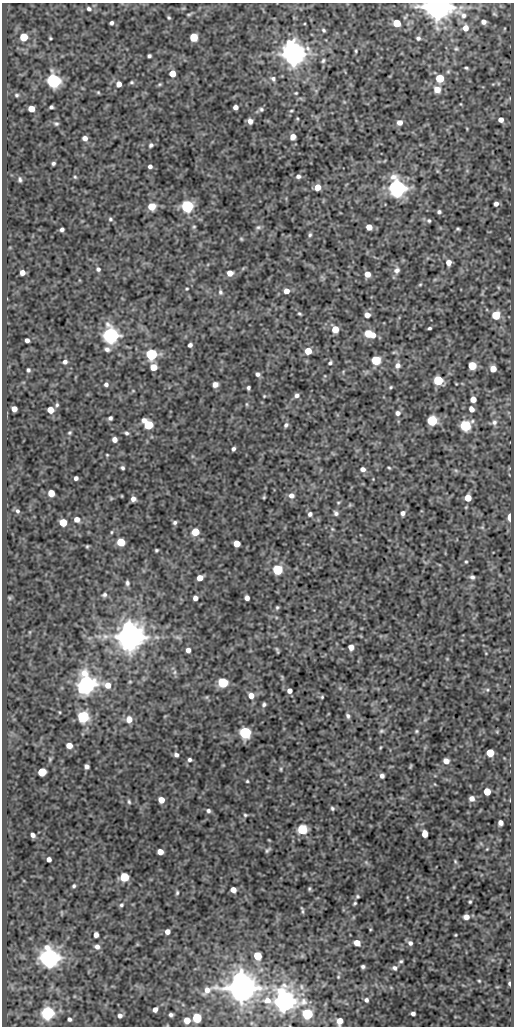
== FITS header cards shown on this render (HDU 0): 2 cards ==
NAXIS1  =                  512
NAXIS2  =                 1024

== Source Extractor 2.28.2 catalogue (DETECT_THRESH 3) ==
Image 512 x 1024 px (HDU 0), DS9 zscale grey, 1 PNG px = 1 image px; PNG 516 x 1028 px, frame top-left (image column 1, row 1024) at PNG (2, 3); no overlay
Background 91.5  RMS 0.6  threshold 1.79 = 3 sigma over >= 5 px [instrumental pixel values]
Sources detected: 253; all 253 listed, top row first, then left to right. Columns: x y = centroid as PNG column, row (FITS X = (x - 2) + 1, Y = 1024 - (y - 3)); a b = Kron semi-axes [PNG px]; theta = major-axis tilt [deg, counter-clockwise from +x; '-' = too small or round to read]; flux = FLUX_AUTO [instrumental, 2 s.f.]
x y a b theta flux
437 7 8 6 -7 85000
89 9 6 5 - 95
189 14 7 3 15 54
494 14 6 3 -18 38
463 15 13 8 -41 330
169 17 4 3 - 49
484 22 5 4 - 150
111 23 4 4 - 97
397 23 5 5 - 910
465 28 7 7 - 300
324 30 4 3 - 55
24 37 5 5 - 1300
194 37 5 5 - 1100
50 38 3 3 - 44
418 38 5 5 - 88
456 49 6 5 - 59
356 51 5 3 - 43
293 54 7 7 - 54000
149 56 4 3 - 72
323 61 6 4 72 62
466 68 4 2 - 53
172 74 5 5 - 500
440 78 5 5 - 1200
273 79 7 6 - 100
53 81 6 6 - 12000
131 82 5 4 - 56
119 84 5 5 - 260
160 84 6 4 35 49
437 89 8 7 - 340
98 92 5 4 - 46
296 93 4 3 - 38
17 95 6 5 - 72
461 104 4 3 - 27
51 107 4 3 - 79
235 107 5 4 - 170
31 109 5 5 - 550
261 109 6 5 - 74
291 111 4 3 - 42
501 120 5 4 - 200
250 121 5 5 - 200
400 122 6 6 - 220
56 124 7 6 - 89
293 137 6 5 - 220
85 138 5 4 - 200
151 145 6 5 - 79
53 163 4 3 - 75
150 166 4 4 - 110
298 176 7 6 - 120
75 177 5 5 - 52
20 179 6 4 -83 80
317 187 5 5 - 450
397 188 7 6 - 27000
496 204 4 4 - 150
152 206 5 5 - 890
187 206 6 6 - 7800
439 212 5 4 - 76
110 219 6 5 - 71
429 221 6 5 - 66
194 227 5 4 - 50
258 227 7 5 3 79
369 227 5 5 - 400
458 229 4 4 - 54
62 230 4 4 - 100
310 235 6 5 - 70
241 239 5 4 - 45
449 262 5 5 - 280
98 269 5 5 - 87
397 270 8 7 - 160
22 273 5 4 - 230
230 273 5 5 - 330
367 274 5 5 - 360
420 284 5 3 - 38
187 289 4 3 - 37
286 291 5 5 - 270
220 292 7 5 -79 83
299 314 5 3 - 54
367 315 5 5 - 280
496 315 6 6 - 910
429 328 4 3 - 59
335 329 5 5 - 620
369 334 10 6 -20 1000
110 335 6 6 - 18000
27 340 4 4 - 140
190 345 4 4 - 120
107 349 7 6 - 130
308 351 5 5 - 630
394 352 6 4 18 48
151 354 6 6 - 4700
376 360 6 5 - 2100
65 362 5 5 - 120
330 363 5 3 - 68
398 365 7 7 - 190
472 366 5 5 - 1100
153 367 5 5 - 540
493 369 5 5 - 370
28 370 4 3 - 71
258 374 5 5 - 110
438 380 6 5 - 2200
106 384 5 5 - 100
215 384 5 5 - 190
391 387 5 4 - 50
248 388 4 3 - 76
297 395 6 5 - 130
264 396 4 3 - 36
473 399 5 5 - 360
247 404 6 4 -90 45
57 405 5 5 - 64
14 409 5 4 - 310
471 409 6 5 - 180
50 410 5 5 - 560
398 413 6 6 - 150
110 418 4 4 - 86
432 421 6 6 - 2900
494 422 8 7 - 140
148 425 7 5 -46 2100
286 425 6 5 - 88
465 426 6 6 - 4300
70 433 4 4 - 49
126 433 5 5 - 77
114 440 5 4 - 210
233 449 4 3 - 97
107 455 3 3 - 35
122 468 4 3 - 73
389 468 4 2 - 43
363 469 6 5 - 160
456 471 6 4 -20 63
76 478 4 4 - 120
373 479 3 3 - 25
51 493 5 5 - 630
291 495 7 6 - 180
122 496 4 2 - 31
264 497 4 3 - 46
468 498 5 5 - 530
133 499 5 4 - 200
338 503 5 4 - 44
17 511 6 5 - 91
336 513 6 5 - 110
403 513 5 5 - 140
310 514 5 5 - 120
510 517 5 3 - 530
77 519 5 5 - 250
63 522 5 5 - 990
175 522 5 5 - 92
482 527 6 4 -19 54
332 529 5 4 - 42
111 532 5 3 - 39
195 532 5 5 - 1100
121 542 5 5 - 1100
237 544 5 5 - 610
87 546 4 3 - 44
156 550 4 3 - 55
466 562 4 3 - 43
277 570 6 5 - 3000
472 577 6 5 - 97
200 578 5 5 - 360
127 583 7 5 -87 94
104 595 6 5 - 85
9 598 6 4 -61 48
195 598 4 4 - 210
247 598 4 4 - 190
277 607 4 4 - 57
129 637 8 7 - 79000
351 647 5 5 - 260
188 650 5 5 - 150
277 650 6 2 -76 56
175 672 7 4 88 81
130 682 5 3 - 36
223 683 6 5 - 2800
86 684 8 7 - 27000
107 685 7 6 - 400
487 690 5 5 - 54
289 691 5 5 - 170
251 696 6 6 - 340
207 697 6 4 71 45
322 697 4 4 - 47
264 704 5 4 - 77
60 712 4 3 - 32
348 716 6 4 -65 96
83 717 6 6 - 5300
129 719 8 7 - 320
381 731 6 5 - 66
416 731 5 4 - 48
497 732 6 3 -72 37
245 733 6 6 - 5800
69 745 5 5 - 380
380 748 5 3 - 39
490 753 5 5 - 860
176 755 5 5 - 120
50 759 6 4 78 52
190 760 5 5 - 86
446 761 5 5 - 280
86 766 5 4 - 130
410 766 4 2 - 38
281 769 5 4 - 47
42 772 5 5 - 1400
382 776 4 4 - 120
247 781 4 4 - 46
487 792 5 5 - 650
472 798 5 5 - 190
161 800 5 5 - 450
129 802 6 4 -74 64
332 808 5 5 - 72
208 811 6 5 - 98
245 815 5 4 - 59
500 823 5 4 - 170
302 829 6 5 - 2500
425 834 5 4 - 440
33 835 5 4 - 150
487 849 3 3 - 29
268 850 6 3 40 71
160 852 5 5 - 350
49 859 4 4 - 160
366 862 6 5 - 66
455 862 7 4 -71 62
124 877 5 5 - 1700
74 886 4 3 - 64
309 889 6 4 90 59
233 890 5 5 - 290
177 893 6 4 88 63
357 896 5 5 - 58
470 902 4 3 - 48
355 903 4 3 - 53
121 905 5 4 - 65
302 910 11 3 -77 72
466 917 5 4 - 240
167 932 5 4 - 210
96 935 5 4 - 200
455 935 3 2 - 33
357 943 6 5 - 390
410 943 6 5 - 130
97 947 6 6 - 160
257 956 6 5 - 900
49 958 7 7 - 34000
401 961 5 4 - 58
363 966 4 3 - 78
394 968 6 5 - 110
338 977 4 4 - 39
479 981 4 3 - 40
509 983 4 3 - 79
241 988 9 8 - 93000
267 1000 9 7 -8 250
366 1000 4 4 - 96
284 1002 7 7 - 43000
155 1009 5 4 - 180
48 1013 6 6 - 9300
413 1013 4 4 - 110
307 1014 6 5 - 4000
120 1015 6 5 - 140
171 1015 4 4 - 91
197 1018 5 5 - 2200
69 1019 4 3 - 92
187 1020 5 5 - 490
340 1021 6 5 - 320
At the frame edge (FLAGS 8, measured only in part): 2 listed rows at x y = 437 7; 340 1021

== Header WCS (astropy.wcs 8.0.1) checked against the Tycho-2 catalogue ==
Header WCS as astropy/WCSLIB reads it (CRVAL/CRPIX/CD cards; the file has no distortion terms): RA---SIN/DEC--SIN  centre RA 05:32:18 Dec -06:16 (83.07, -6.26 deg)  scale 1 arcsec/px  FOV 8.5' x 17.1'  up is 0 deg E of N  parity normal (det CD < 0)
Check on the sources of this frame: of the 60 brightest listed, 7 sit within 1.5 arcsec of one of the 7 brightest Tycho-2 stars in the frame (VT <= 11.35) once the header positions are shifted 0.12 arcsec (0.04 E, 0.11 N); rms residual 0.31 arcsec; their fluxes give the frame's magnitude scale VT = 21.87 - 2.5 log10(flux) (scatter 0.56 mag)
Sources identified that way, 6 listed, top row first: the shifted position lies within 1.5 arcsec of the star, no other Tycho-2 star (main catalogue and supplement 1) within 3.0 arcsec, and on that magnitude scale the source's flux lands within +1.5 / -3 mag of the star's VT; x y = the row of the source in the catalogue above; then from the Tycho-2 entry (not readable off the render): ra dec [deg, ICRS J2000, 3 dp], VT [Tycho-2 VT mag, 2 dp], TYC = Tycho-2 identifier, HIP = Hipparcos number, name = IAU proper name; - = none
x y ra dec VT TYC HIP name
293 54 83.064 -6.133 10.29 4778-723-1 - -
397 188 83.035 -6.170 10.79 4778-603-1 - -
129 637 83.110 -6.295 9.44 4778-433-1 - -
86 684 83.122 -6.308 11.35 4778-486-1 - -
241 988 83.079 -6.393 8.24 4778-1339-1 25962 -
284 1002 83.067 -6.396 9.34 4778-1332-1 25955 -